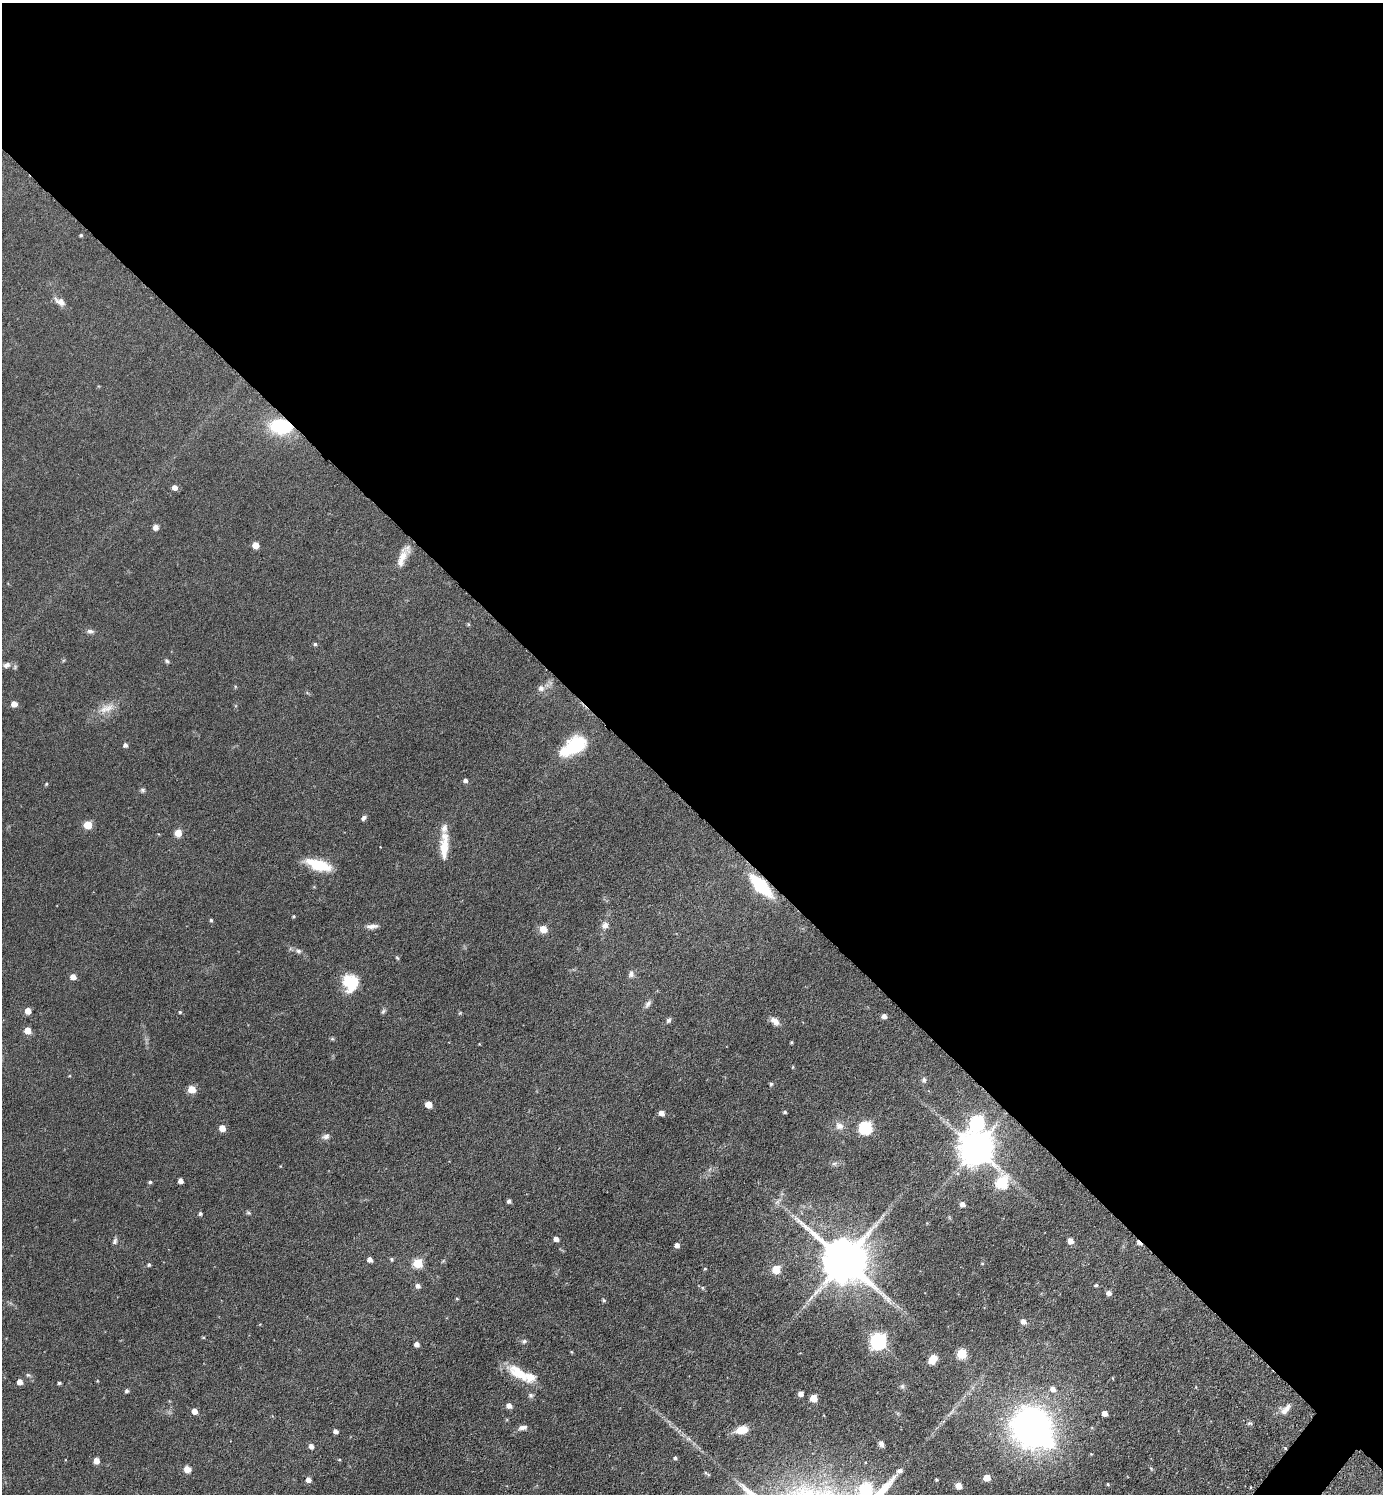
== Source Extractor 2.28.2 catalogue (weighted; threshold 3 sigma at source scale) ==
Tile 3 of 4 x 4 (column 3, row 1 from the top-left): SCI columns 2918-4298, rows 4480-5971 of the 5978 x 5976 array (HDU 1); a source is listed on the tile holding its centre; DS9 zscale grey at full resolution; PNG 1385 x 1496 px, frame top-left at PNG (2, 3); no overlay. Shown black and unused: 54% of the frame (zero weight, under 3 of 6 exposures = <1% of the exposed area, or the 3 px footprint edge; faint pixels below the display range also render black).
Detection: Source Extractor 2.28.2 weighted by HDU 2 'WHT'; one run over the whole footprint, this tile lists its part. Background 0.0806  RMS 0.004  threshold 0.0164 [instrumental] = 3 sigma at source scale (4.09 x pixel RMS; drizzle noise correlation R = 1.36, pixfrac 0.8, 0.05/0.05 arcsec/px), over >= 5 px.
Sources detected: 128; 1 inside a brighter object's white glare — not listed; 2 inside a brighter listed object's ellipse — not listed separately; the other 125 listed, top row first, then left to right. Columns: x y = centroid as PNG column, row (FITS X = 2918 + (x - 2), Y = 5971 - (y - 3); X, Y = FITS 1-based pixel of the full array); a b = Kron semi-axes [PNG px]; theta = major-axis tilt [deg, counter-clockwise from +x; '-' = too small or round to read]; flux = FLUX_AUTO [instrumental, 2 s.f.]
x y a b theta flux
81 235 4 4 - 0.45
60 302 15 8 -29 2.4
281 427 19 12 -5 23
175 487 5 5 - 2
155 527 6 6 - 1.6
255 545 5 5 - 3.8
402 558 27 9 71 4.7
468 624 5 3 - 0.38
90 631 8 6 -9 1.1
315 644 5 4 - 0.63
167 661 6 4 -37 0.58
7 665 9 7 23 1.4
541 688 9 7 -46 1.5
14 704 5 5 - 3
108 708 18 9 23 4.1
125 745 5 4 - 1.1
573 746 31 16 31 17
465 780 5 5 - 1
46 784 5 4 - 0.36
142 790 7 5 -1 0.72
364 818 6 4 56 1
88 825 5 5 - 9.7
178 833 8 7 - 3.1
444 846 32 8 88 7.3
319 865 29 10 -17 11
761 885 17 7 -45 33
294 916 4 3 - 0.39
211 920 4 4 - 0.55
605 925 8 8 - 1.8
372 926 16 5 4 1.9
543 929 5 5 - 6.9
298 951 7 5 12 0.85
397 958 5 4 - 0.43
631 974 10 7 77 1.3
73 977 5 4 - 3.1
350 983 20 17 -79 11
648 1004 11 6 57 1.3
28 1011 5 5 - 3.8
383 1011 7 5 45 0.64
180 1012 4 4 - 0.45
884 1016 5 5 - 1.7
668 1020 7 6 - 0.84
775 1021 13 8 -40 2.2
28 1030 5 5 - 5.9
332 1039 6 4 18 0.45
791 1042 4 3 - 0.38
793 1067 5 3 - 0.31
924 1080 8 6 -80 0.85
771 1084 5 4 - 0.61
192 1089 5 5 - 8.7
428 1105 5 5 - 6.2
785 1112 5 4 - 0.57
661 1113 5 5 - 2.2
977 1122 8 8 - 55
839 1126 12 10 -32 2.2
222 1128 5 5 - 4.2
866 1128 6 6 - 45
326 1136 10 7 20 1.3
976 1148 10 10 - 830
834 1163 7 4 1 0.74
181 1181 4 4 - 1.8
150 1182 4 4 - 0.56
1002 1182 7 6 - 29
509 1201 4 4 - 0.96
962 1204 5 5 - 1.9
200 1213 4 4 - 0.87
248 1213 7 4 -19 0.55
556 1239 4 4 - 2
115 1241 8 5 67 0.92
1070 1241 5 5 - 3
1139 1243 7 4 -31 1.8
677 1245 5 5 - 1.9
392 1259 5 4 - 0.54
370 1260 5 4 - 2
844 1260 14 12 -41 1900
418 1263 5 5 - 18
149 1265 4 4 - 0.6
705 1269 4 4 - 0.39
776 1269 5 5 - 11
1096 1285 4 4 - 0.52
418 1286 5 5 - 1.3
702 1288 6 4 -89 0.42
1109 1293 5 5 - 1.6
457 1299 5 3 - 0.34
604 1300 5 4 - 0.48
1023 1321 6 5 - 2
203 1337 5 3 - 0.39
524 1341 6 6 - 0.71
879 1342 7 7 - 83
417 1344 4 4 - 1.8
572 1352 5 3 - 0.3
962 1353 5 5 - 19
933 1359 9 7 57 4.5
519 1373 33 14 -35 9.6
20 1382 5 4 - 2.9
59 1383 4 3 - 0.61
902 1386 6 5 - 0.7
1053 1389 6 6 - 2.3
127 1391 4 4 - 0.79
801 1394 4 4 - 1.9
530 1395 6 6 - 0.92
813 1398 5 5 - 7.2
509 1406 5 5 - 2.1
1286 1409 18 7 52 2.7
194 1411 5 4 - 3
1105 1413 5 4 - 2.6
1250 1423 7 5 -1 0.65
523 1427 12 6 9 1.5
1032 1427 36 34 -59 130
742 1430 13 7 16 6.2
335 1431 5 4 - 1.4
881 1444 7 5 -67 1.5
311 1446 5 5 - 1.8
1285 1448 4 4 - 0.45
675 1458 4 4 - 0.62
339 1459 5 3 - 0.34
96 1461 5 4 - 3.6
187 1469 9 8 - 2
900 1470 7 5 11 1.2
987 1478 6 5 - 4.1
308 1480 5 5 - 2.3
936 1480 3 3 - 0.48
1108 1484 4 4 - 0.41
958 1486 5 5 - 4.2
1251 1487 3 2 - 0.26
Overlapping masked pixels (flux is a lower limit): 4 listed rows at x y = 281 427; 761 885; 1139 1243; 1285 1448